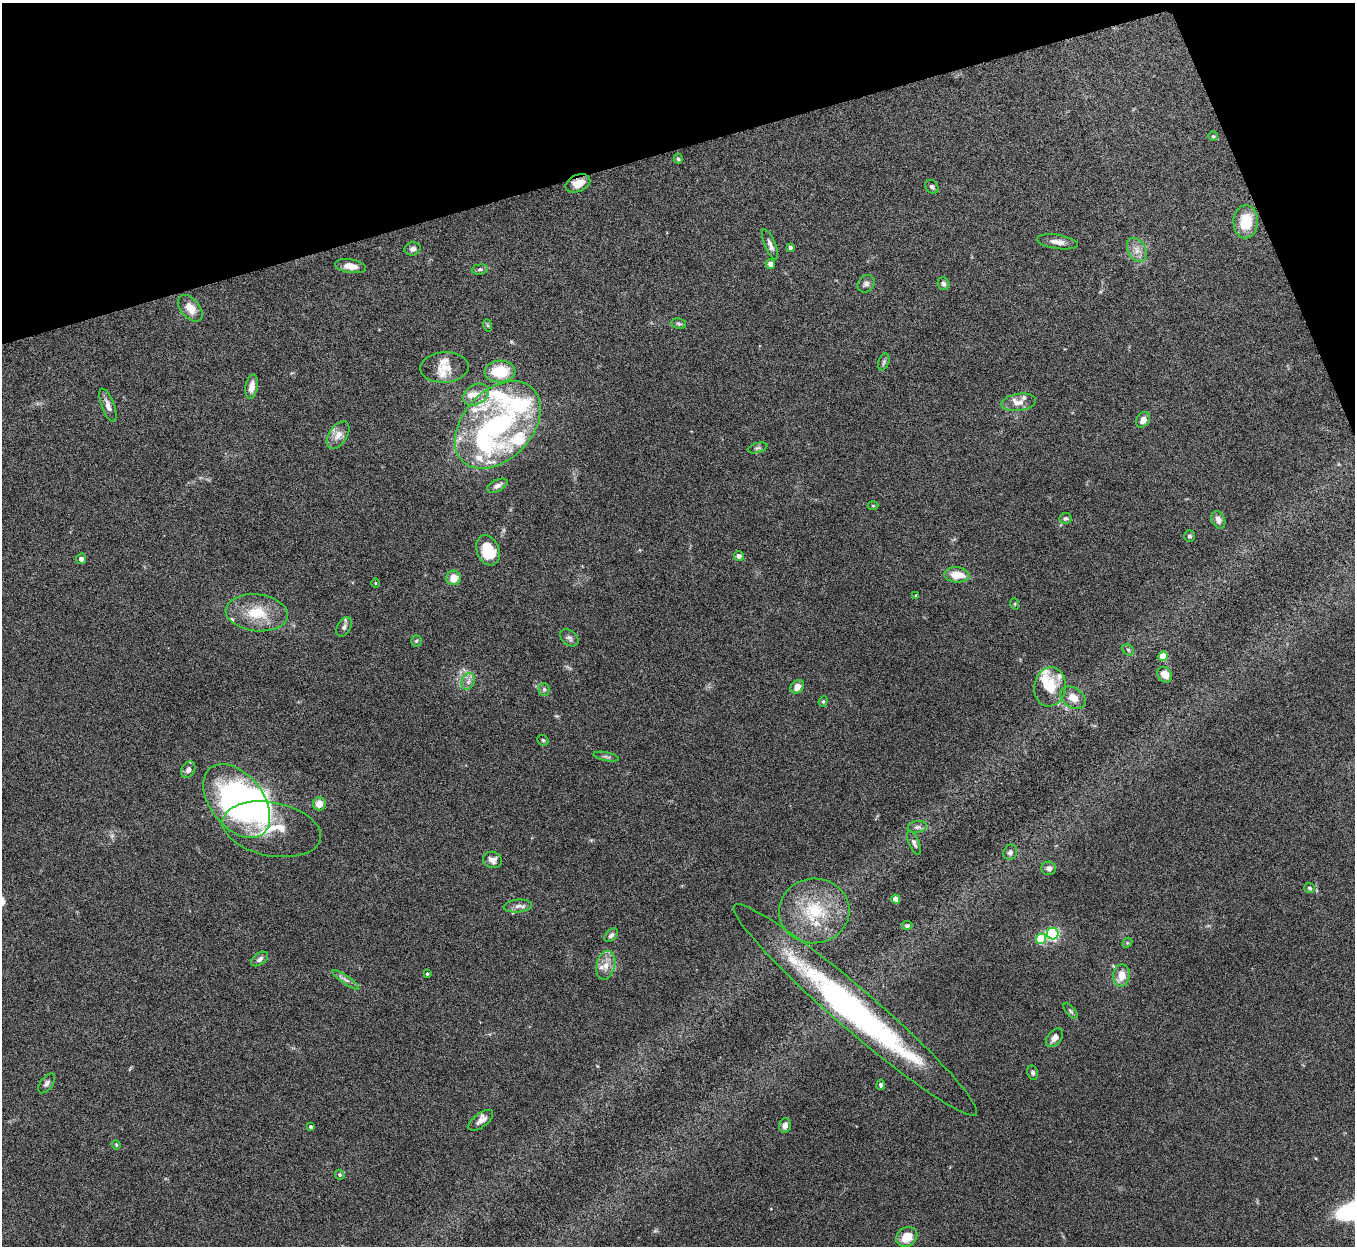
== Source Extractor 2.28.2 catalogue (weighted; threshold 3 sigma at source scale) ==
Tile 3 of 4 x 4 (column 3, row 1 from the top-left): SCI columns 2711-4063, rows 3886-5129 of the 5420 x 5405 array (HDU 1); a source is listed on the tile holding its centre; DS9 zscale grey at full resolution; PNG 1357 x 1248 px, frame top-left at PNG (2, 3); each listed source drawn as its Kron ellipse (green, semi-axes under 4 px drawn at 4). Shown black and unused: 14% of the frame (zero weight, under 5 of 10 exposures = <1% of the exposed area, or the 3 px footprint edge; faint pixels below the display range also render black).
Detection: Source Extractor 2.28.2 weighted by HDU 2 'WHT'; one run over the whole footprint, this tile lists its part. Background 0.157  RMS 0.0059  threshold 0.024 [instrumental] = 3 sigma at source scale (4.09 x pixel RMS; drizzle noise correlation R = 1.36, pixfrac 0.8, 0.05/0.05 arcsec/px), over >= 5 px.
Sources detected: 113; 6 inside a brighter object's white glare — neither listed nor drawn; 15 inside a brighter listed object's ellipse — not listed separately; the other 92 listed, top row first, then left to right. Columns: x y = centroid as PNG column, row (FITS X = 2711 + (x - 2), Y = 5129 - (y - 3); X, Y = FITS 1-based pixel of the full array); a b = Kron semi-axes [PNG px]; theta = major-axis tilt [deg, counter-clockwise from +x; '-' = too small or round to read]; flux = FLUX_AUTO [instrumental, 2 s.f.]
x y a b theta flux
1213 136 5 5 - 0.76
678 159 5 4 - 0.96
578 183 13 8 24 5.9
932 187 7 6 - 1.3
1246 222 16 12 88 16
1057 242 21 7 -9 3.7
770 244 16 5 -67 2.4
790 247 4 4 - 1.6
413 249 8 6 16 1.9
1137 250 13 9 -62 4.1
770 264 5 4 - 3.4
351 266 15 7 -9 5.3
480 269 8 5 7 1
866 284 9 7 51 2
943 284 6 5 - 1.3
190 308 15 9 -50 7
679 324 7 5 -12 1
487 325 6 4 -70 0.68
884 362 9 5 70 1.1
444 367 24 15 4 8
500 371 15 11 1 18
252 387 12 6 81 4.4
476 395 13 10 31 5.4
1019 402 17 8 8 4.7
108 405 17 6 -69 3.1
1143 420 8 6 60 4
498 425 51 34 47 84
338 435 15 9 56 5
758 448 10 5 15 1.3
497 486 11 5 26 2.5
873 506 5 3 - 0.52
1066 518 6 5 - 1.1
1218 520 9 6 -66 3.4
1189 536 6 5 - 1
488 550 15 11 -69 17
739 556 5 5 - 1.7
81 559 5 5 - 1.8
957 575 12 7 -5 9.2
454 578 7 7 - 6.4
376 583 4 3 - 0.4
916 595 3 3 - 0.78
1015 604 5 3 - 0.51
257 613 31 18 -6 18
344 627 10 6 60 1.9
569 638 10 7 -39 1.9
416 641 5 5 - 0.78
1128 650 6 5 - 0.86
1163 656 5 4 - 14
1165 675 8 7 - 5.2
468 681 8 6 69 2.3
797 687 7 6 - 4.9
1050 687 20 15 80 12
544 689 6 5 - 1
1073 698 14 9 -33 5.8
823 701 5 4 - 0.78
543 740 6 5 - 0.65
606 757 13 3 -12 1.1
188 770 9 6 59 2.5
237 801 42 26 -52 170
319 804 6 6 - 5.4
917 827 9 6 9 1.6
272 829 50 27 -11 23
914 843 13 5 -67 1.8
1010 852 8 6 60 1.5
493 860 9 8 - 3.4
1049 868 7 6 - 2
1309 888 5 5 - 0.92
896 899 4 4 - 6.4
518 906 14 6 5 2.5
814 911 35 32 5 32
907 925 5 4 - 1.1
1053 934 6 5 - 75
611 935 8 5 42 1.4
1041 939 5 5 - 27
1127 943 5 4 - 0.63
260 959 9 6 35 1.9
606 965 15 9 76 5.1
427 974 3 3 - 0.65
1121 975 11 8 83 7.3
346 980 16 4 -35 2.1
855 1010 160 20 -41 150
1071 1011 9 4 -47 0.96
1054 1038 11 6 50 3.2
1033 1073 7 5 -79 1.3
47 1083 11 6 54 1.7
881 1085 5 4 - 1
481 1120 14 7 37 3.4
785 1125 7 6 - 3
311 1127 4 3 - 1.2
116 1145 5 4 - 0.55
340 1175 5 4 - 0.95
907 1237 11 9 39 9.4
Overlapping masked pixels (flux is a lower limit): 1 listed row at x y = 578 183